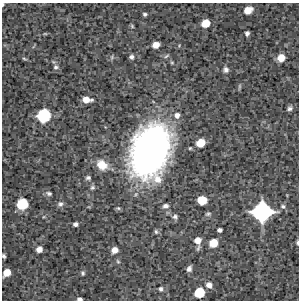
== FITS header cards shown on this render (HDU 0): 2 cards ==
NAXIS1  =                  297 /Length X axis
NAXIS2  =                  298 /Length Y axis

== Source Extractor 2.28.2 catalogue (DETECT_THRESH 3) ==
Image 297 x 298 px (HDU 0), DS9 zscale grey, 1 PNG px = 1 image px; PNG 301 x 302 px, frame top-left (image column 1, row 298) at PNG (2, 3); no overlay
Background 4580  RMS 230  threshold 703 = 3 sigma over >= 5 px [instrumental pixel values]
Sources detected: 50; all 50 listed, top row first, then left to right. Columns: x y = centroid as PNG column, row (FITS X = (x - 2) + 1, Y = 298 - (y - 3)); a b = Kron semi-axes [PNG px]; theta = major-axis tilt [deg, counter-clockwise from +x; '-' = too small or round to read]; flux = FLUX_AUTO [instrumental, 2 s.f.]
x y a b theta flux
3 4 4 2 - 1.9e+04
248 10 7 6 - 2.0e+05
145 14 4 4 - 2.8e+04
206 23 7 6 - 2.4e+05
132 26 6 3 -47 1.7e+04
247 33 4 4 - 4.3e+04
45 34 6 3 0 1.7e+04
156 45 6 5 - 1.4e+05
166 56 7 3 36 2.1e+04
131 57 4 4 - 4.4e+04
281 58 6 6 - 1.9e+05
24 59 7 3 -10 2.1e+04
54 62 6 4 -70 2.2e+04
56 67 7 7 - 4.4e+04
226 70 6 6 - 4.5e+04
87 100 8 5 -5 1.5e+05
290 108 6 5 - 4.0e+04
44 115 10 9 - 9.2e+05
177 115 8 7 - 7.9e+04
201 143 7 6 - 2.6e+05
150 151 43 29 71 7.3e+06
102 165 13 10 -37 2.4e+05
88 178 6 5 - 3.5e+04
92 188 7 6 - 3.3e+04
49 193 8 5 -14 3.6e+04
202 200 7 6 - 3.5e+05
22 204 8 8 - 5.6e+05
60 204 7 7 - 4.6e+04
165 206 8 6 7 5.6e+04
283 206 6 6 - 3.2e+04
262 212 14 13 - 2.1e+06
208 214 8 5 11 3.1e+04
175 217 7 6 - 4.3e+04
75 224 5 4 - 4.0e+04
219 230 5 4 - 4.2e+04
156 232 7 5 -74 2.9e+04
198 241 9 5 -87 1.4e+05
213 243 7 6 - 2.4e+05
297 243 5 3 - 2.2e+04
39 249 6 5 - 1.0e+05
114 250 6 5 - 1.1e+05
4 256 4 3 - 3.2e+04
118 261 6 5 - 2.1e+04
189 269 6 5 - 5.5e+04
7 273 7 6 - 1.8e+05
83 273 6 4 -81 2.6e+04
209 285 7 6 - 8.9e+04
161 289 5 5 - 3.4e+04
199 293 8 7 - 4.5e+05
79 299 5 3 - 5.0e+04
At the frame edge (FLAGS 8, measured only in part): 4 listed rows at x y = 3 4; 297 243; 4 256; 79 299